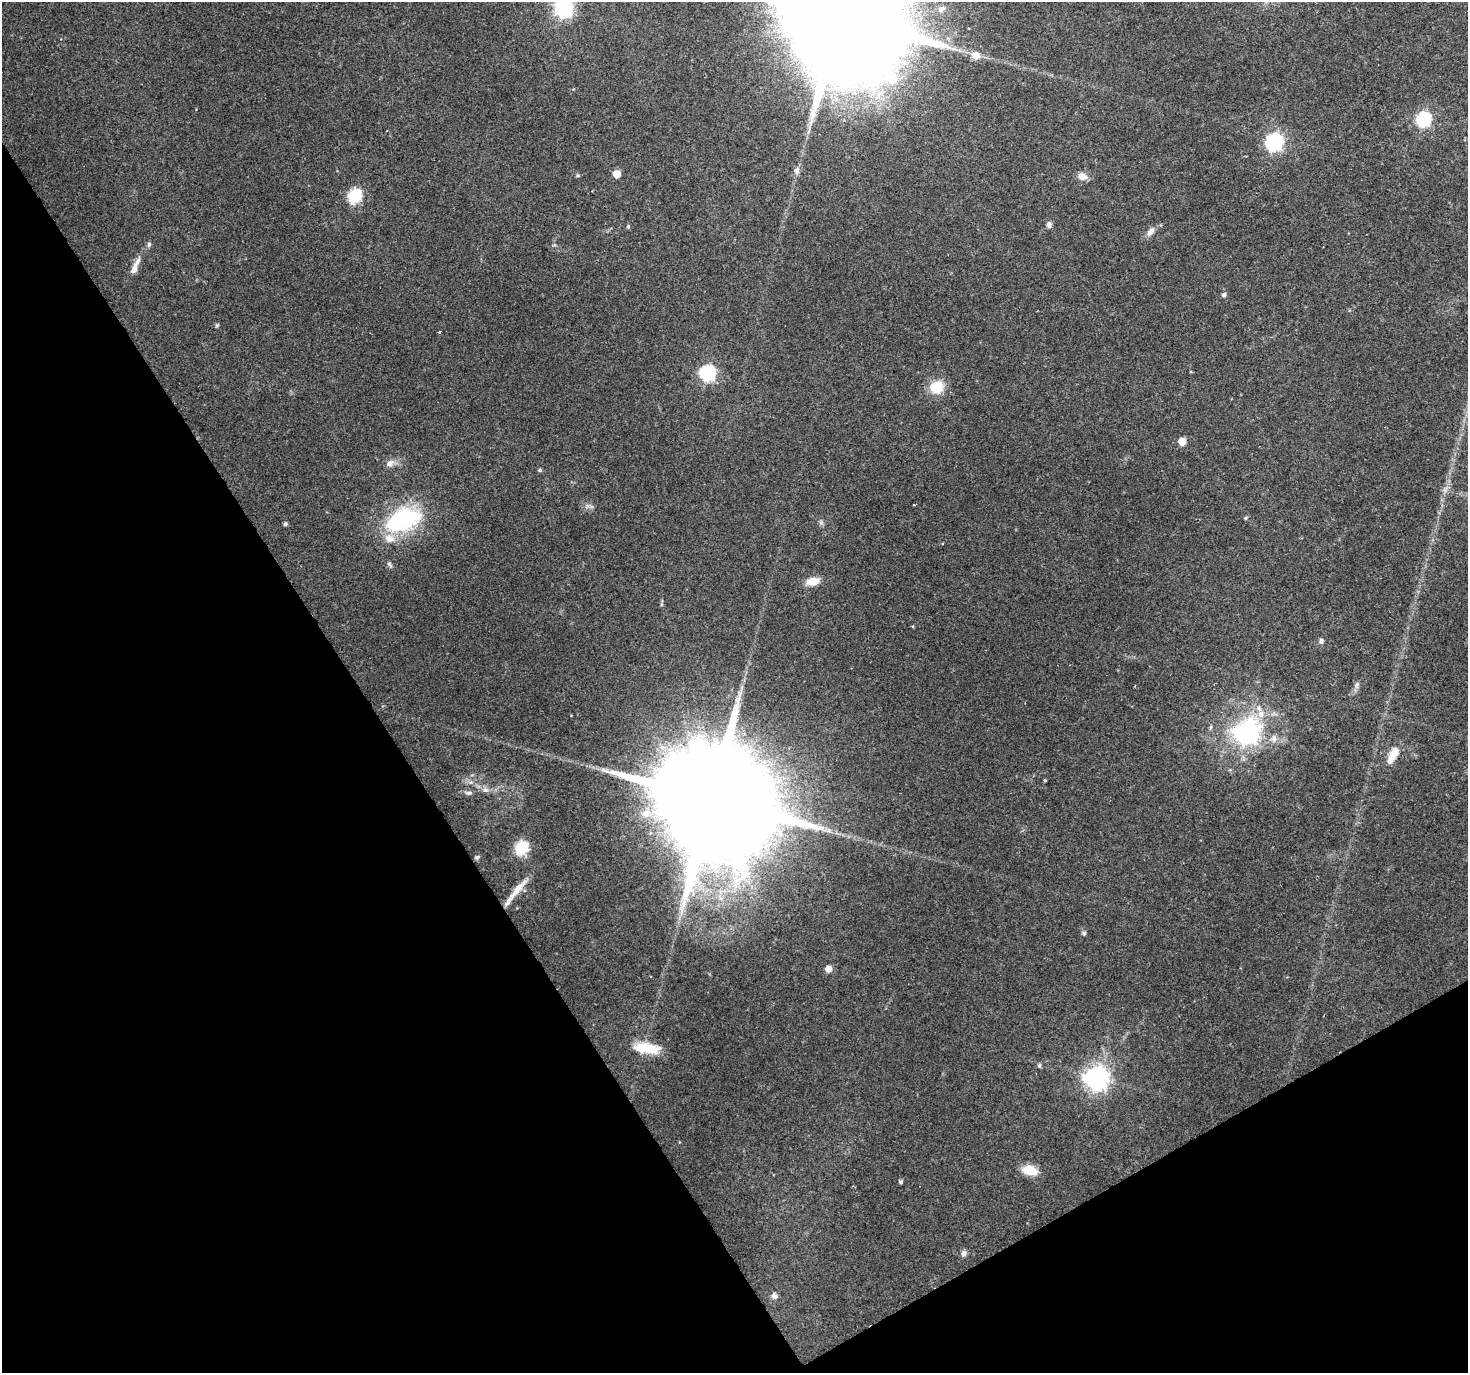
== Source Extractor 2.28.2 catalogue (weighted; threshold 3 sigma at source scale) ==
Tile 14 of 4 x 4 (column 2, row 4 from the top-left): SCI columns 1467-2932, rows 115-1485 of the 5868 x 5773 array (HDU 1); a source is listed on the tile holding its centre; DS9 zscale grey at full resolution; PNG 1470 x 1375 px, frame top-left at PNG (2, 2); no overlay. Shown black and unused: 31% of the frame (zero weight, under 2 of 3 exposures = <1% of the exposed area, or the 3 px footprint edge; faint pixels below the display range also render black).
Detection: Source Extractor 2.28.2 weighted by HDU 2 'WHT'; one run over the whole footprint, this tile lists its part. Background 0.0676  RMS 0.0065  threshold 0.0292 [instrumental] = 3 sigma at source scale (4.5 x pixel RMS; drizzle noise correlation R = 1.50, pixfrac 1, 0.0396/0.0396 arcsec/px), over >= 5 px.
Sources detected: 56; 3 inside a brighter listed object's ellipse — not listed separately; the other 53 listed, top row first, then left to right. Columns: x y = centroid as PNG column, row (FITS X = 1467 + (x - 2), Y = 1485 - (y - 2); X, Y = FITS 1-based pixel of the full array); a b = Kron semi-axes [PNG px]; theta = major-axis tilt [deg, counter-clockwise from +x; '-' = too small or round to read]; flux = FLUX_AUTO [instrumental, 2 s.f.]
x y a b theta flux
564 8 7 7 - 260
941 9 11 7 18 2.8
839 18 44 28 27 37000
976 55 7 7 - 7.4
1423 119 7 6 - 130
1274 142 7 7 - 200
797 170 10 7 70 2.7
617 174 6 5 - 9.1
1082 176 13 10 -13 4.8
354 196 7 6 - 95
1049 224 8 6 84 2.3
628 226 5 4 - 0.94
1150 232 12 7 51 3.8
149 244 7 5 76 1.5
134 269 17 7 68 5.4
1224 295 5 5 - 2
217 325 6 4 45 0.84
439 332 3 3 - 2.2
707 373 7 7 - 140
937 387 15 13 31 17
1182 442 5 5 - 13
390 463 13 8 34 3.9
540 470 5 4 - 1.2
1445 490 9 5 66 2.4
914 505 3 2 - 0.5
1245 518 6 4 29 0.93
403 520 40 22 23 77
821 522 6 5 - 1.4
285 524 4 4 - 1.5
390 564 10 5 -49 1.5
813 581 14 8 13 9.2
1321 641 7 6 - 1.7
1357 685 11 6 72 2.3
1261 714 12 8 82 5.7
1247 733 10 9 - 390
1274 738 11 9 81 3.8
1393 754 21 9 60 13
485 790 9 7 22 2.7
469 793 10 5 1 1.9
713 798 41 26 28 34000
645 814 13 11 4 7.7
521 848 7 6 - 81
477 857 7 5 29 1.2
518 889 39 8 49 11
1084 933 6 5 - 1.7
828 969 6 5 - 6.4
647 1048 30 11 -8 20
1039 1066 5 5 - 1.4
1097 1078 8 8 - 520
1030 1170 14 9 -14 15
901 1182 4 4 - 1.4
963 1253 9 7 83 2.2
774 1296 8 7 - 2.6
Isophote crosses this tile's border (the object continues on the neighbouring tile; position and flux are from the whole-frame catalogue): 2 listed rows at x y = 564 8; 839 18